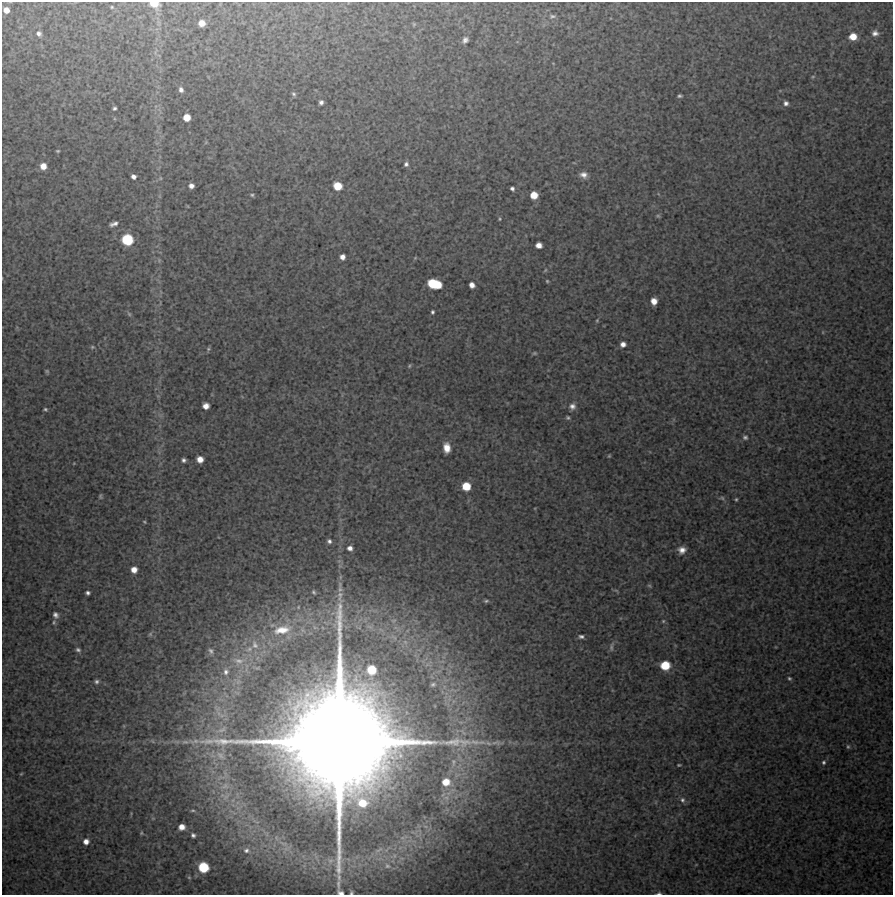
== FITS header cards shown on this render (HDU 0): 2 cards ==
NAXIS1  =                  891 /Length X axis
NAXIS2  =                  893 /Length Y axis

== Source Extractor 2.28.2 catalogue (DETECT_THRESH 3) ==
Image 891 x 893 px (HDU 0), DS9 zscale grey, 1 PNG px = 1 image px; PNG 895 x 897 px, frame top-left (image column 1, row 893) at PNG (2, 2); no overlay
Background 5750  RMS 350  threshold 1040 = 3 sigma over >= 5 px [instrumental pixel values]
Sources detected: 113; all 113 listed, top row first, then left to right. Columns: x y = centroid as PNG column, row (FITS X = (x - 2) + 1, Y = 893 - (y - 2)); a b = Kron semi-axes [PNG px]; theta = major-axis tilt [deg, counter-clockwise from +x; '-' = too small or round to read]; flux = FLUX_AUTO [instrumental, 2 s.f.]
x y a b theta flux
154 4 9 6 -13 2.9e+05
112 7 4 4 - 2.4e+04
6 10 5 5 - 1.6e+05
552 16 8 5 9 4.9e+04
202 23 6 6 - 2.1e+05
414 24 5 4 - 2.5e+04
875 33 7 6 - 1.0e+05
39 34 7 6 - 7.2e+04
853 37 7 6 - 2.9e+05
465 40 6 5 - 8.4e+04
813 77 5 3 - 2.5e+04
181 90 6 5 - 9.0e+04
294 94 6 5 - 4.4e+04
679 96 4 3 - 4.2e+04
321 102 4 4 - 7.1e+04
786 103 6 6 - 8.2e+04
114 108 4 3 - 4.4e+04
187 117 6 6 - 2.7e+05
58 151 3 2 - 2.4e+04
406 164 5 5 - 5.9e+04
43 166 6 6 - 2.1e+05
583 175 8 6 -14 1.3e+05
133 177 5 4 - 9.3e+04
160 178 6 4 -71 2.7e+04
191 186 5 5 - 1.1e+05
338 186 8 7 - 3.6e+05
512 189 4 4 - 6.0e+04
252 195 4 4 - 3.2e+04
534 195 6 6 - 3.0e+05
658 216 6 5 - 3.5e+04
500 219 5 3 - 2.6e+04
114 224 8 4 20 9.8e+04
127 240 10 10 - 7.7e+05
539 245 6 5 - 1.6e+05
342 257 5 5 - 1.3e+05
159 260 5 5 - 3.8e+04
545 270 6 4 59 2.7e+04
547 281 3 3 - 2.5e+04
434 284 12 7 -15 8.1e+05
472 285 5 5 - 1.4e+05
654 301 6 5 - 2.1e+05
432 312 4 3 - 4.2e+04
129 314 7 4 -46 3.8e+04
597 320 5 4 - 2.4e+04
623 344 5 5 - 1.2e+05
92 347 5 4 - 2.8e+04
208 349 6 5 - 3.3e+04
534 353 6 4 1 3.1e+04
409 366 6 4 72 3.0e+04
47 371 5 4 - 2.9e+04
206 406 6 5 - 1.8e+05
572 406 8 7 - 1.1e+05
45 409 4 3 - 3.2e+04
568 418 4 3 - 3.5e+04
745 437 6 5 - 5.3e+04
447 448 9 6 -85 2.7e+05
609 456 4 4 - 2.5e+04
200 459 6 5 - 2.0e+05
184 460 4 4 - 6.2e+04
466 486 7 7 - 4.1e+05
100 496 6 4 86 3.3e+04
722 498 7 5 -16 4.3e+04
736 499 4 3 - 3.0e+04
144 522 4 3 - 2.1e+04
329 541 5 5 - 6.7e+04
350 548 5 5 - 1.1e+05
682 550 9 8 - 1.8e+05
134 570 5 5 - 1.8e+05
649 586 6 4 -30 3.0e+04
616 590 6 4 -19 3.2e+04
314 592 3 2 - 2.6e+04
88 593 4 4 - 6.1e+04
340 596 16 6 86 1.5e+05
486 601 6 4 10 3.8e+04
55 615 9 7 -60 1.0e+05
663 621 5 5 - 3.0e+04
282 630 24 11 10 5.1e+05
150 634 6 5 - 4.3e+04
581 636 6 5 - 6.4e+04
255 645 12 9 -66 1.9e+05
611 647 14 5 79 8.1e+04
78 650 6 5 - 5.2e+04
211 651 8 5 -63 6.0e+04
239 661 14 8 -6 1.8e+05
665 665 8 8 - 5.1e+05
371 670 13 11 86 5.8e+05
226 672 7 7 - 7.3e+04
789 678 4 3 - 3.5e+04
97 681 4 4 - 5.2e+04
433 684 6 5 - 4.8e+04
124 726 5 3 - 2.1e+04
195 741 15 6 8 1.5e+05
340 742 113 108 -87 6.9e+07
497 743 19 7 -3 1.6e+05
848 747 5 4 - 3.4e+04
454 762 12 7 86 1.4e+05
824 762 5 4 - 4.0e+04
679 765 4 2 - 2.6e+04
21 774 5 3 - 2.1e+04
446 782 10 10 - 3.5e+05
682 800 7 6 - 6.6e+04
193 810 5 2 - 2.4e+04
182 827 6 5 - 1.7e+05
141 833 5 4 - 2.7e+04
193 835 4 4 - 5.5e+04
86 841 6 6 - 1.4e+05
246 850 8 7 - 9.3e+04
387 866 9 7 -43 8.4e+04
203 867 9 9 - 6.7e+05
189 877 5 5 - 3.4e+04
341 893 5 3 - 7.5e+04
351 893 4 3 - 2.9e+04
659 893 8 4 5 5.2e+04
At the frame edge (FLAGS 8, measured only in part): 4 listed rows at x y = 154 4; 341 893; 351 893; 659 893